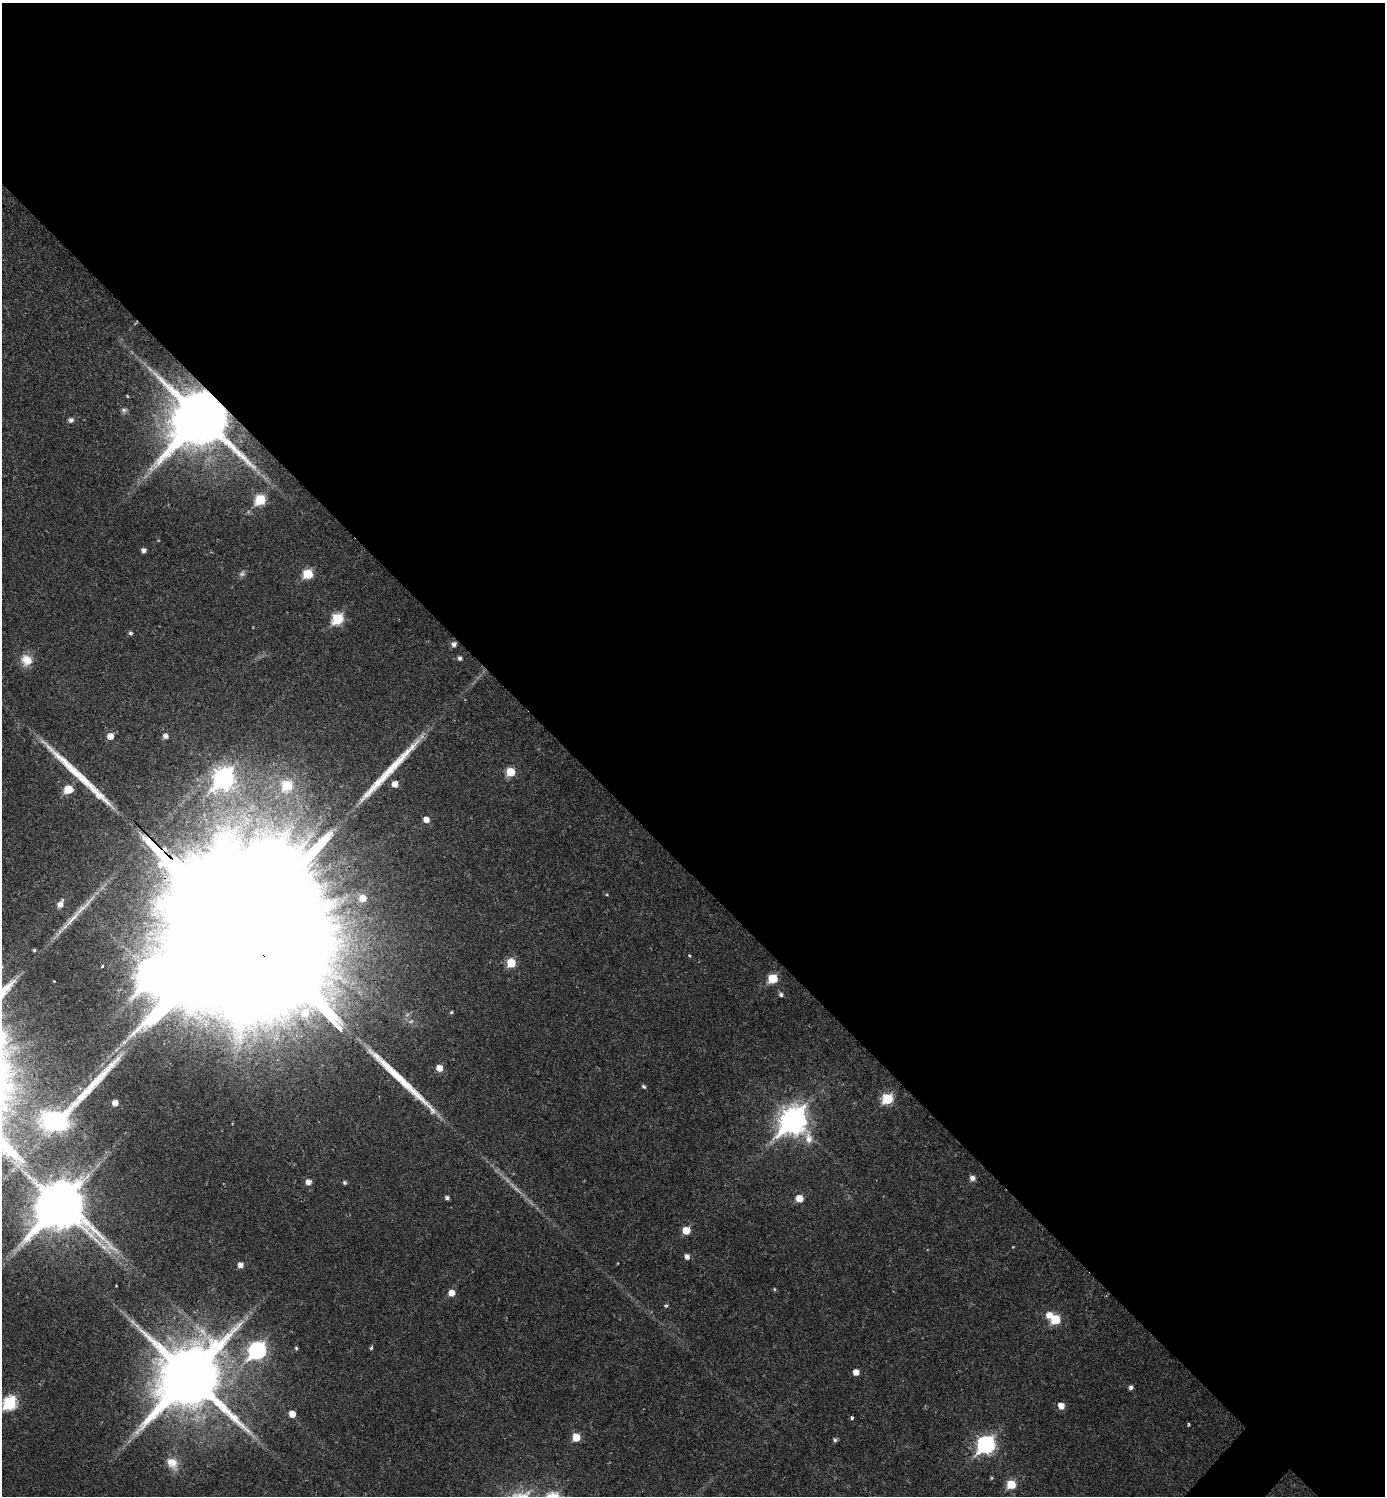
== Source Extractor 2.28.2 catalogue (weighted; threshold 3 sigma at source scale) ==
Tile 3 of 4 x 4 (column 3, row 1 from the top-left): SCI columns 3076-4458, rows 4482-5975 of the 5994 x 5992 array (HDU 1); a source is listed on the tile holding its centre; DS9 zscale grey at full resolution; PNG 1387 x 1498 px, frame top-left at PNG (2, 3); no overlay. Shown black and unused: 58% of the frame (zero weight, under 2 of 3 exposures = <1% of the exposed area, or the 3 px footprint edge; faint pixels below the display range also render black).
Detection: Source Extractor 2.28.2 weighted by HDU 2 'WHT'; one run over the whole footprint, this tile lists its part. Background 0.0292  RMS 0.0051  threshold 0.0229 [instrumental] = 3 sigma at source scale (4.5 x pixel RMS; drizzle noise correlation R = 1.50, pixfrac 1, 0.05/0.05 arcsec/px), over >= 5 px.
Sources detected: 78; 1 too faint to see at this stretch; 1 inside a brighter object's white glare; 5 long thin detections or spike segments (spike, bleed or trail) — not listed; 2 inside a brighter listed object's ellipse — not listed separately; the other 69 listed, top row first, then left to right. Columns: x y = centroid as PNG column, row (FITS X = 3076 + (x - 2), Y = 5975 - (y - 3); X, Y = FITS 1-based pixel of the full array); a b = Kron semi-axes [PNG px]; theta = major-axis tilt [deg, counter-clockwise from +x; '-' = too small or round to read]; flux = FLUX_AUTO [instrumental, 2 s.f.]
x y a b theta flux
124 410 7 5 19 1
201 418 17 17 - 4000
71 420 5 5 - 1.8
260 500 6 6 - 25
144 550 5 4 - 1.8
308 574 6 6 - 20
338 619 7 6 - 32
131 633 5 4 - 0.93
454 644 6 5 - 1.8
460 658 5 5 - 1.2
27 660 15 13 -50 6.7
110 736 6 5 - 4.5
165 736 5 4 - 2
510 772 6 6 - 13
223 778 10 8 50 210
395 784 6 5 - 3.8
287 785 7 7 - 21
68 789 6 6 - 13
426 820 6 5 - 3.3
362 898 6 6 - 5.8
60 904 8 5 65 3.3
72 918 40 6 47 8.6
241 929 142 30 -45 120000
34 950 4 3 - 0.58
689 956 3 3 - 0.61
511 963 6 6 - 14
102 966 3 2 - 0.98
773 978 6 6 - 17
54 981 2 2 - 0.32
781 995 5 5 - 1.3
451 1012 4 3 - 0.63
439 1068 6 5 - 5.2
644 1087 5 4 - 1
887 1099 6 6 - 24
115 1103 4 4 - 3.5
56 1120 28 20 9 59
793 1120 11 10 - 500
972 1178 6 5 - 2.4
308 1182 6 5 - 2.9
344 1183 4 4 - 0.91
447 1198 4 4 - 1.3
799 1198 6 5 - 6.7
59 1205 16 16 - 2500
686 1230 6 6 - 8
687 1256 6 5 - 2.1
240 1265 5 5 - 2.7
774 1289 5 3 - 0.5
451 1293 6 6 - 4.3
666 1306 5 4 - 0.61
1049 1315 7 6 - 4.6
1055 1319 6 6 - 17
137 1326 8 5 -46 1.5
296 1348 4 3 - 0.6
371 1348 4 3 - 0.99
257 1350 9 7 47 120
856 1372 5 5 - 3.5
190 1377 20 18 48 4900
1131 1387 4 4 - 1.5
10 1403 7 6 - 53
1061 1406 6 5 - 4.6
292 1414 5 5 - 4.8
852 1418 3 3 - 1.3
1189 1424 3 3 - 0.6
576 1437 6 6 - 8.9
835 1440 5 5 - 1
986 1444 9 8 - 130
172 1463 16 13 -40 6.7
991 1478 5 3 - 0.54
1011 1484 6 6 - 15
Overlapping masked pixels (flux is a lower limit): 3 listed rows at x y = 201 418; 241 929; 793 1120